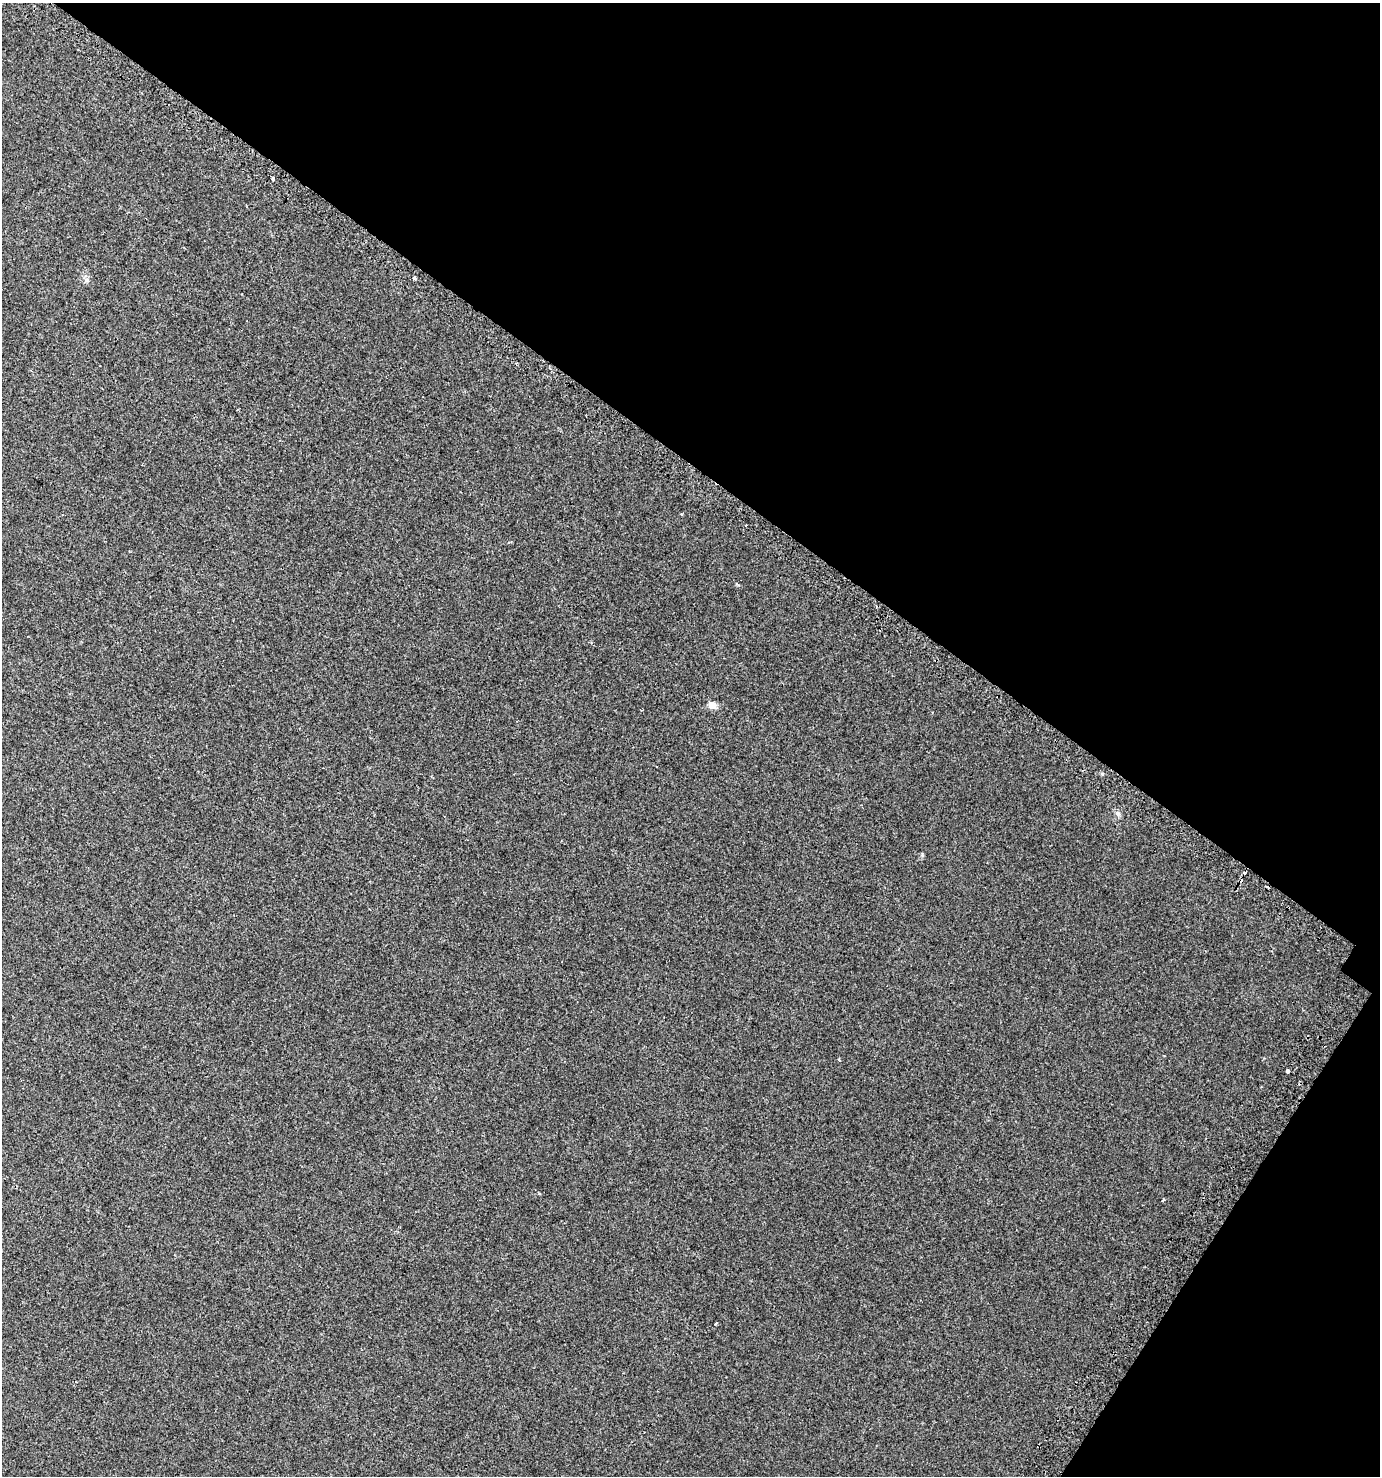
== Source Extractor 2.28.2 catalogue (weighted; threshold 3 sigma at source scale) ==
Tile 8 of 4 x 4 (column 4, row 2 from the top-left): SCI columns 4448-5825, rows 3010-4483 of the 6069 x 6006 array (HDU 1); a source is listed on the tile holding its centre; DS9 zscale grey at full resolution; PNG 1382 x 1478 px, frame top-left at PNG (2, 3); no overlay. Shown black and unused: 35% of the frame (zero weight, under 2 of 3 exposures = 3% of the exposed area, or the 3 px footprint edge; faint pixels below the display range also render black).
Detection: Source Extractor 2.28.2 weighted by HDU 2 'WHT'; one run over the whole footprint, this tile lists its part. Background 0.00528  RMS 0.0045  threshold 0.0203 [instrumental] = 3 sigma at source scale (4.5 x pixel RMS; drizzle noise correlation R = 1.50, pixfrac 1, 0.0396/0.0396 arcsec/px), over >= 5 px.
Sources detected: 9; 2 cosmic-ray / hot-pixel residue — not listed; the other 7 listed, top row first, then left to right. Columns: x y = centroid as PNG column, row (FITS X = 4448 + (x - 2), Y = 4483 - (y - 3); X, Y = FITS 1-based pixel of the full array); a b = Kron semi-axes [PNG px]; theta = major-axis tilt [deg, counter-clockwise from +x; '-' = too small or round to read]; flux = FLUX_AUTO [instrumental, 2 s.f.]
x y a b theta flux
273 179 4 3 - 1.9
414 278 3 3 - 1.6
712 705 10 8 -2 2.3
1102 774 5 4 - 0.53
1117 813 8 6 -68 1.1
1287 1071 3 3 - 2.4
1163 1200 6 3 36 0.43